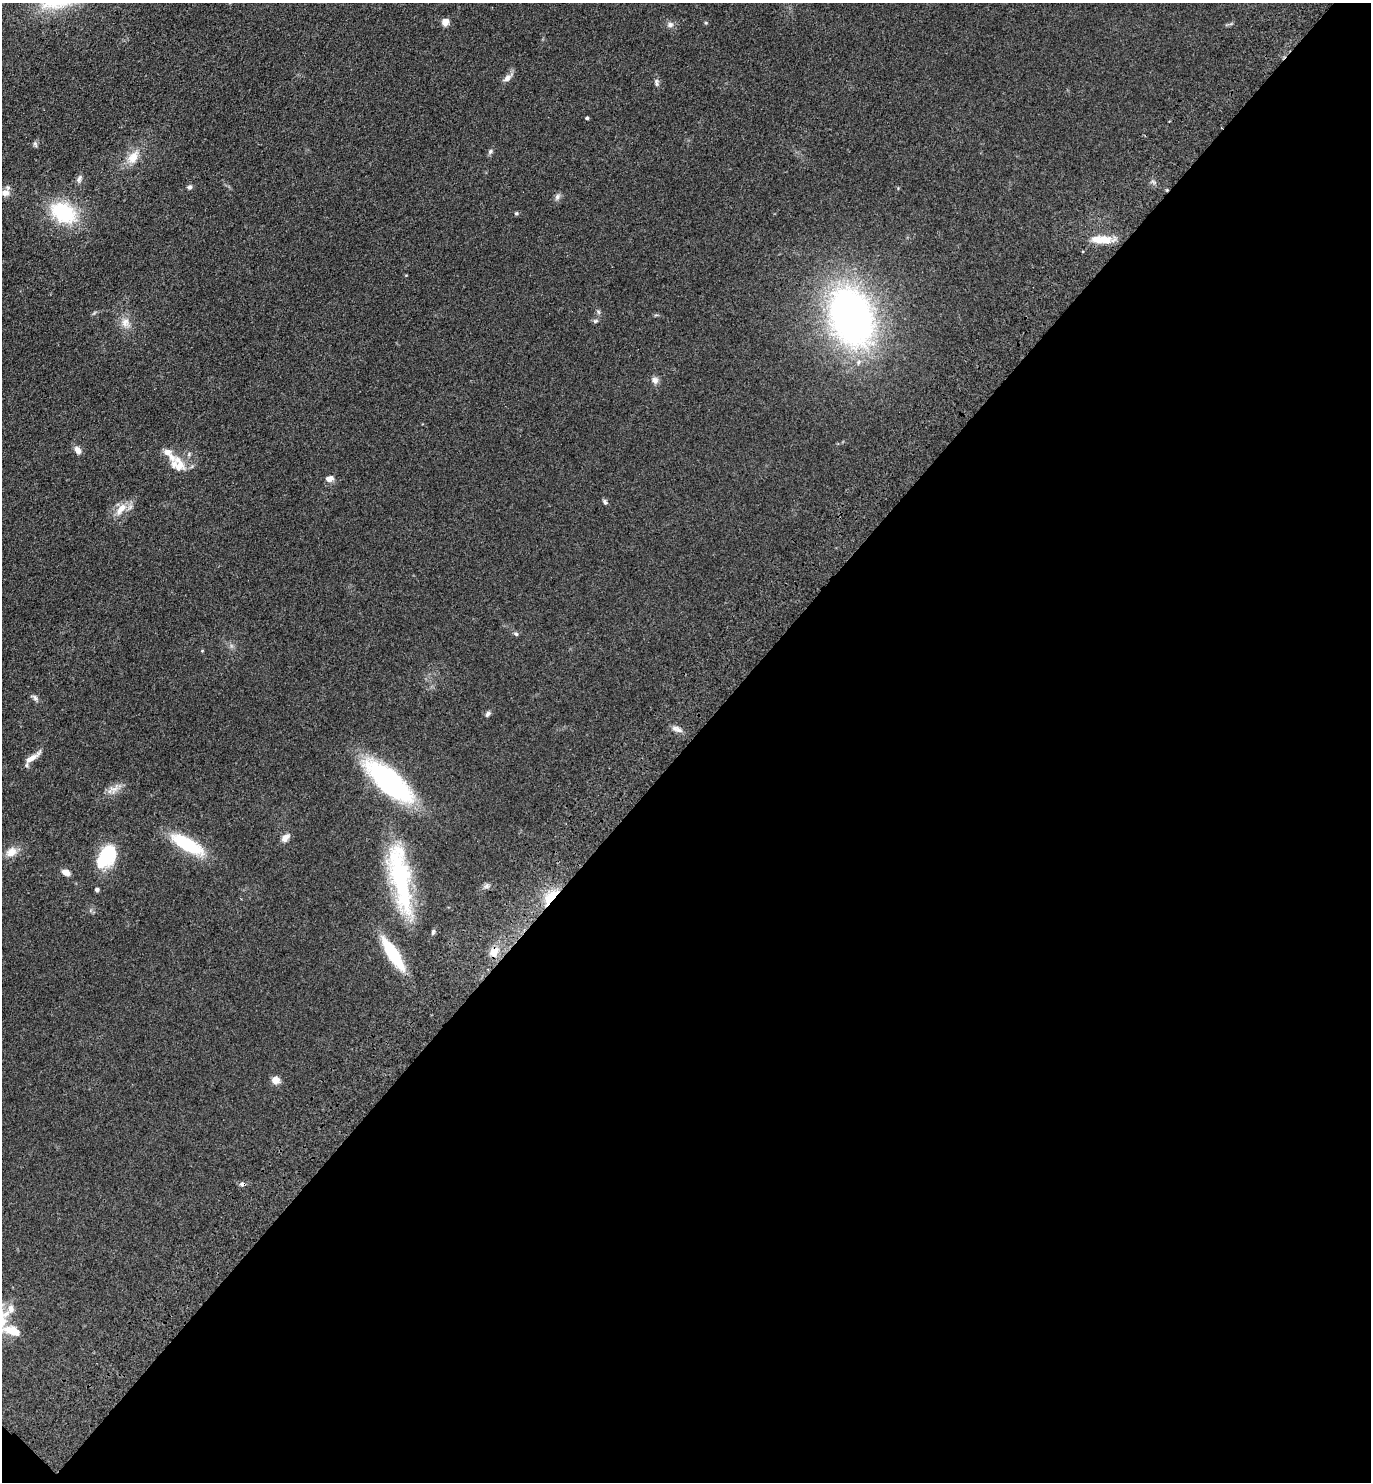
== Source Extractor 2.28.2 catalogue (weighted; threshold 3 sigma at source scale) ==
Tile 15 of 4 x 4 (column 3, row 4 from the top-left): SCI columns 3125-4493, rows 90-1569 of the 6108 x 6096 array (HDU 1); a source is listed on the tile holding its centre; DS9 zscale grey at full resolution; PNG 1373 x 1484 px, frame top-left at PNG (2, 3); no overlay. Shown black and unused: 50% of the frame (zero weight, under 3 of 4 exposures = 6% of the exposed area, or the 3 px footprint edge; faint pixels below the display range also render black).
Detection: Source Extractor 2.28.2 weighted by HDU 2 'WHT'; one run over the whole footprint, this tile lists its part. Background 0.167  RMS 0.0091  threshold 0.0411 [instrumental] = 3 sigma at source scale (4.5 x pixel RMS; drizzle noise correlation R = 1.50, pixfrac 1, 0.05/0.05 arcsec/px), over >= 5 px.
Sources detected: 51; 1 cosmic-ray / hot-pixel residue — not listed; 4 inside a brighter listed object's ellipse — not listed separately; the other 46 listed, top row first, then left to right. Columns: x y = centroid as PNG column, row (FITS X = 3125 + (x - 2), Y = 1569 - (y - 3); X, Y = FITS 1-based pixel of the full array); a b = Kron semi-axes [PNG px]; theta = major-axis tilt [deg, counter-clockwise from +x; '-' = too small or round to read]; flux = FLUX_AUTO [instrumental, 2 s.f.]
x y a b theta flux
445 22 7 7 - 6.4
670 25 8 8 - 3.1
507 78 12 7 41 4.4
656 82 11 4 -83 2.4
587 118 3 3 - 1.6
35 144 9 4 -65 1.5
490 151 8 5 63 1.9
133 157 18 12 62 13
79 179 10 6 57 2.8
190 187 6 6 - 2.3
5 193 10 8 5 5.7
557 197 9 6 80 2.7
63 212 33 23 -31 55
516 213 6 4 20 1.3
1101 239 27 9 -2 17
851 317 69 47 -70 340
595 321 7 5 1 1.7
125 322 13 11 75 7.6
655 380 9 8 - 3.9
78 450 10 7 -59 5
179 464 25 14 -72 15
329 479 9 7 15 5.3
605 502 7 5 -69 1.9
121 509 19 8 51 11
516 634 6 5 - 1.5
35 698 8 6 -73 2.4
488 714 8 5 50 2.1
675 728 10 8 2 4.1
32 758 23 6 35 7.8
389 781 43 17 -42 180
114 789 14 10 28 6.9
285 838 11 7 42 5.6
187 844 35 12 -29 52
11 852 15 11 36 9
106 857 27 16 54 45
66 873 9 5 -26 5.9
401 882 98 24 -81 120
486 886 8 5 45 2.4
97 890 5 5 - 1.7
550 897 24 10 49 20
433 932 8 5 75 1.7
494 952 14 10 66 10
393 954 31 9 -57 60
275 1080 5 5 - 22
11 1309 13 9 78 6.9
12 1331 25 10 -16 18
Overlapping masked pixels (flux is a lower limit): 2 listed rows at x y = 550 897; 494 952
Isophote crosses this tile's border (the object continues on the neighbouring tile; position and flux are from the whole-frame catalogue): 1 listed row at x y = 12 1331